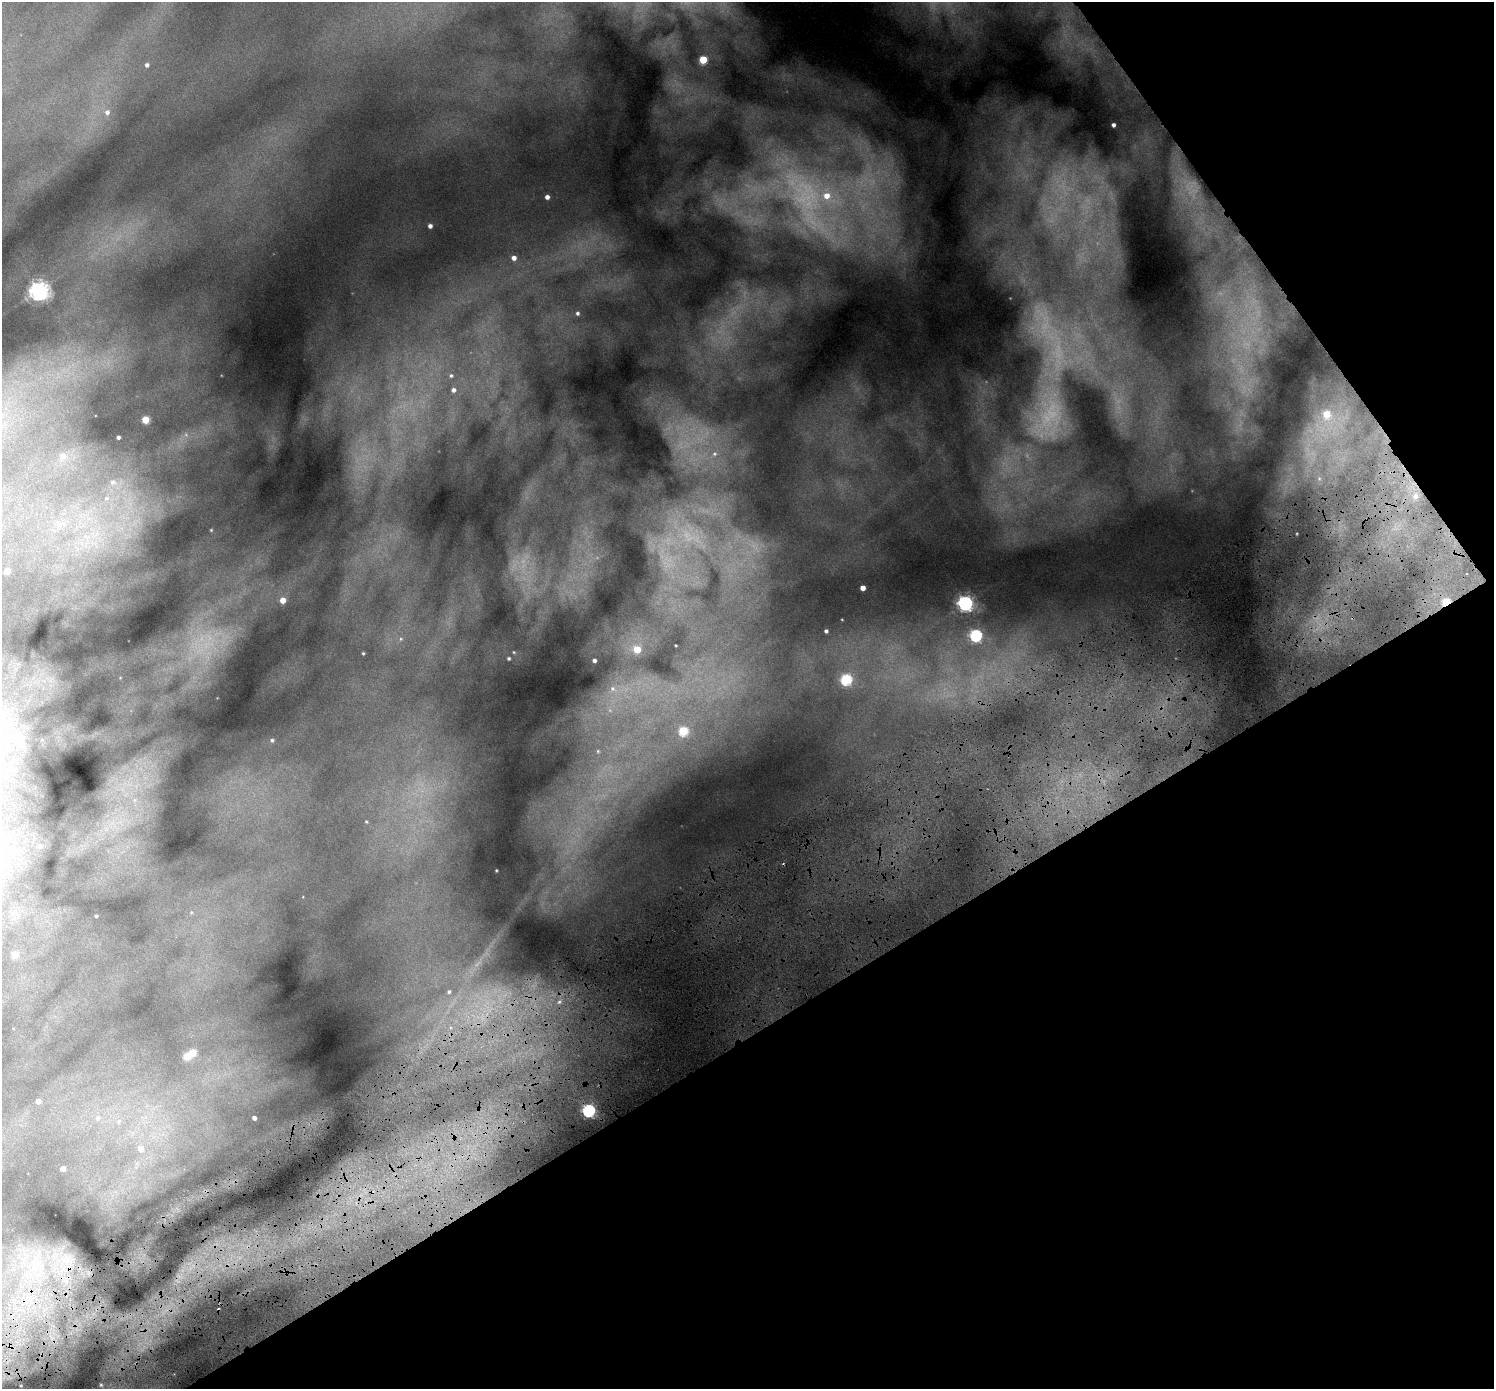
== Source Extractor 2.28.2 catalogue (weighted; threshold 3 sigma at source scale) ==
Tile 12 of 4 x 4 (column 4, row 3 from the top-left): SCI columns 4479-5970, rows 1548-2934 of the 5973 x 6009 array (HDU 1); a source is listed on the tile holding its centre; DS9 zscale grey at full resolution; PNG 1496 x 1391 px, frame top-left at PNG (2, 2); no overlay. Shown black and unused: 32% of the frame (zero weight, under 4 of 8 exposures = <1% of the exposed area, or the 3 px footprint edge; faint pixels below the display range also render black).
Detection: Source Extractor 2.28.2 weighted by HDU 2 'WHT'; one run over the whole footprint, this tile lists its part. Background 0.141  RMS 0.0091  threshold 0.037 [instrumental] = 3 sigma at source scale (4.09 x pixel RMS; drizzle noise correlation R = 1.36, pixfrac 0.8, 0.05/0.05 arcsec/px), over >= 5 px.
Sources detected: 52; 2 too faint to see at this stretch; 1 inside a brighter object's white glare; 1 cosmic-ray / hot-pixel residue — not listed; the other 48 listed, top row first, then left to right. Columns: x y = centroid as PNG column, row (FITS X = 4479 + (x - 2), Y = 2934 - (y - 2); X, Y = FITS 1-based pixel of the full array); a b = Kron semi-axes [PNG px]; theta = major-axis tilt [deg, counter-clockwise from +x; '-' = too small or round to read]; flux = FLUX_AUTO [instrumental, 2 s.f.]
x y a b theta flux
703 59 5 5 - 28
147 65 5 4 - 1.8
107 112 6 6 - 2.6
1113 125 4 3 - 2
826 196 9 8 - 9
547 197 4 4 - 2.7
430 226 4 4 - 2.6
514 258 5 5 - 3.6
38 290 6 6 - 290
577 313 5 5 - 1.4
451 375 5 4 - 1
453 390 5 5 - 2.2
1326 414 6 6 - 16
145 420 5 4 - 17
118 437 3 3 - 1.5
714 454 8 8 - 3.3
62 456 7 7 - 3.5
112 482 7 6 - 2.2
1415 496 7 6 - 3.2
211 530 3 3 - 0.49
7 571 4 4 - 6.7
863 588 4 4 - 5.1
283 600 5 5 - 6.1
1446 602 5 4 - 26
965 603 6 5 - 190
826 631 3 3 - 1.3
976 635 5 5 - 89
637 649 5 5 - 13
363 653 3 3 - 0.62
509 658 4 4 - 1.1
594 660 3 3 - 1.7
846 679 5 5 - 60
612 688 6 5 - 1.5
683 731 5 5 - 33
272 740 4 4 - 0.97
598 751 6 3 72 0.85
39 846 6 6 - 1.8
96 916 3 3 - 0.72
15 954 5 4 - 9.6
449 992 5 4 - 0.99
192 1053 5 5 - 14
38 1101 4 4 - 3.7
589 1110 5 5 - 110
98 1118 6 5 - 1.4
254 1118 4 4 - 2.3
118 1121 6 4 0 1.1
140 1149 6 5 - 4.6
63 1169 4 4 - 4.1
Overlapping masked pixels (flux is a lower limit): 1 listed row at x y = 1446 602
Unlisted compact peaks at least as high as the median listed source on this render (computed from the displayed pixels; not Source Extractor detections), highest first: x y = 67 1260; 496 870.